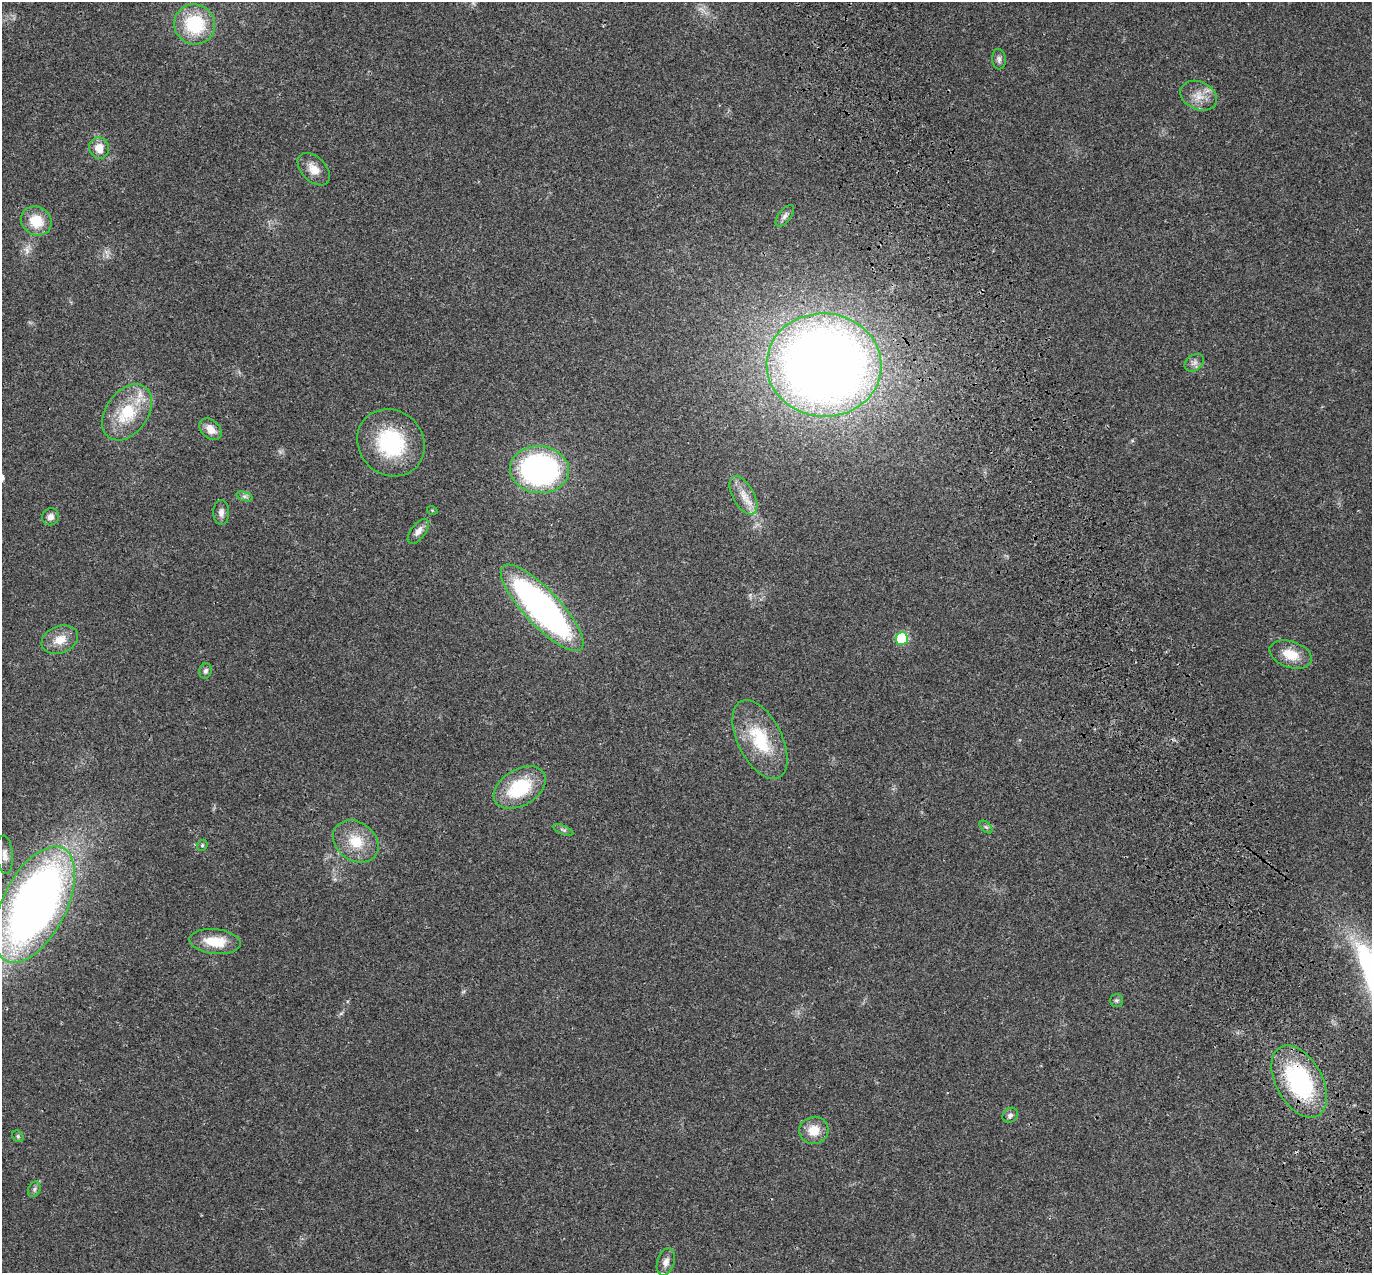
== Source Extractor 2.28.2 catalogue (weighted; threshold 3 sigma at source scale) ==
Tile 6 of 4 x 4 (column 2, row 2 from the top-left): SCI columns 1483-2852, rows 2761-4031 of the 5707 x 5572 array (HDU 1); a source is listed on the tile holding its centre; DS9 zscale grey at full resolution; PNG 1374 x 1275 px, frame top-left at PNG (2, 2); each listed source drawn as its Kron ellipse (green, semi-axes under 4 px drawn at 4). Shown black and unused: <1% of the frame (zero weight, under 3 of 4 exposures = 9% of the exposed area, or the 3 px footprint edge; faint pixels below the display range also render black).
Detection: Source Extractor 2.28.2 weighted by HDU 2 'WHT'; one run over the whole footprint, this tile lists its part. Background 0.0222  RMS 0.003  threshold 0.0135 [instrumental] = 3 sigma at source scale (4.5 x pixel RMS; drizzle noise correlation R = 1.50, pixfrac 1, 0.0396/0.0396 arcsec/px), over >= 5 px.
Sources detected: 42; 1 too faint to see at this stretch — neither listed nor drawn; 1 inside a brighter listed object's ellipse — not listed separately; the other 40 listed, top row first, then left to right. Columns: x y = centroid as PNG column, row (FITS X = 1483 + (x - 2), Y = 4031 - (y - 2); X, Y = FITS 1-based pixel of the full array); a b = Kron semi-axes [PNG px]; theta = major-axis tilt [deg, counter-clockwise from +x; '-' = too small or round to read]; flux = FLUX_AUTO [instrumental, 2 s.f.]
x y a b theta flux
195 24 21 19 -31 17
999 59 10 7 -84 1
1199 96 19 14 -25 4.2
99 148 11 10 - 3.7
314 169 19 12 -45 3.4
785 216 13 6 53 1.1
36 221 16 14 -30 7.5
1194 363 10 7 36 1.3
824 365 57 51 -4 380
127 412 31 21 54 14
210 429 13 9 -43 3.1
391 443 35 32 -44 25
539 470 30 23 -6 75
743 495 21 10 -62 4
244 496 8 4 -18 0.66
432 510 5 3 - 0.26
221 512 12 8 88 1.5
50 517 9 8 - 1.5
418 531 14 7 53 1.9
542 608 57 18 -47 100
902 638 6 6 - 22
60 640 19 13 21 4.6
1291 654 22 13 -19 6.1
206 671 8 6 72 0.81
760 739 42 22 -63 16
520 788 28 18 31 17
986 827 8 4 -44 0.59
563 830 11 4 -22 0.73
356 841 25 19 -35 8.6
202 845 6 5 - 0.41
5 855 19 8 -86 2
35 904 63 32 63 250
215 942 26 12 -6 7.9
1116 1000 7 6 - 0.65
1299 1081 39 23 -61 37
1010 1115 8 6 41 0.98
814 1130 15 13 14 5.2
18 1136 6 5 - 0.45
34 1189 8 6 70 0.81
666 1262 14 8 72 1.8
Overlapping masked pixels (flux is a lower limit): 2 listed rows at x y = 391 443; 1299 1081
Isophote crosses this tile's border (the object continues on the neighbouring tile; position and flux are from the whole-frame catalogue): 1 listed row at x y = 35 904